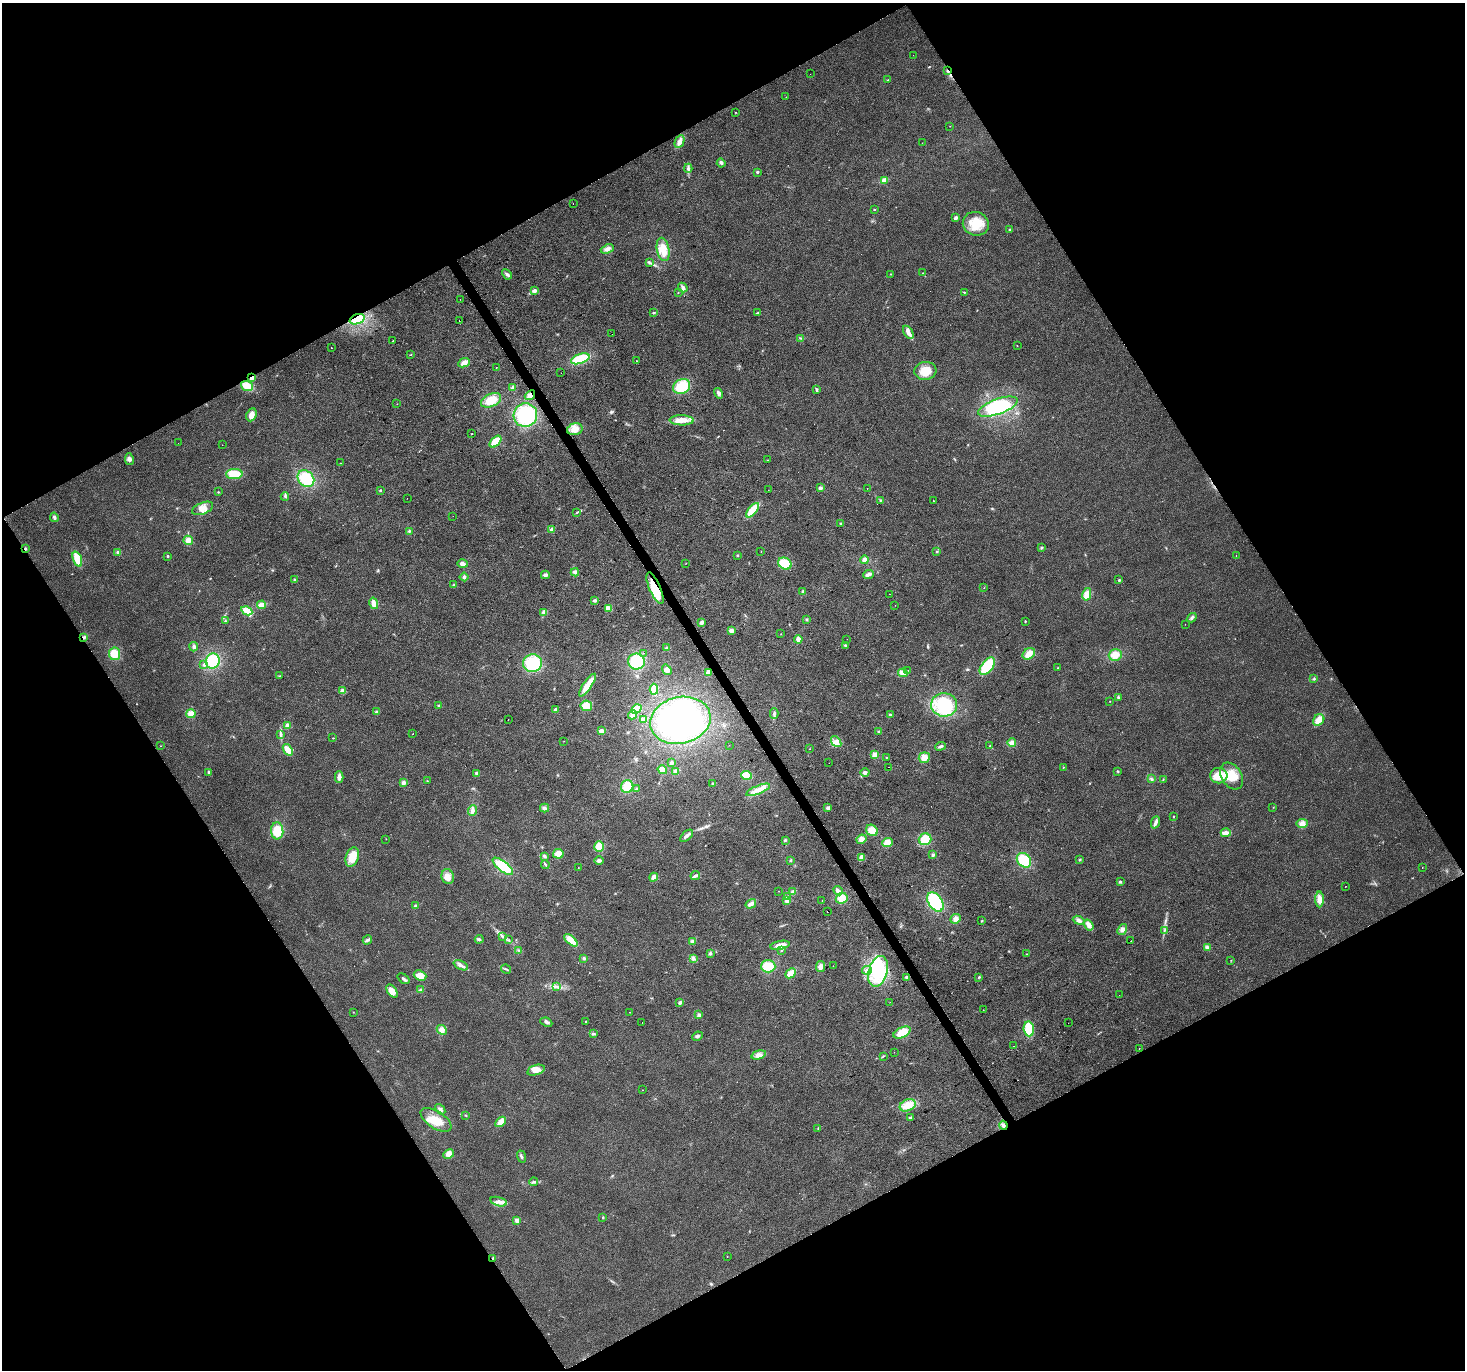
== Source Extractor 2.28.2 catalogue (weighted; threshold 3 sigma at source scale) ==
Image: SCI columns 3-5854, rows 175-5643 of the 5854 x 5756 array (HDU 1 of 3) = the unmasked area's bounding box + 8 px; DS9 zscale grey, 4 x 4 block average (1 PNG px = mean of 4 x 4 image px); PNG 1467 x 1372 px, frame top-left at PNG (2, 3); each listed source drawn as its Kron ellipse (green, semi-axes under 4 px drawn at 4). Shown black and unused: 48% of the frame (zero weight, under 2 of 3 exposures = <1% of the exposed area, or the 3 px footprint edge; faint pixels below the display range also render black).
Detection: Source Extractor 2.28.2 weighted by HDU 2 'WHT'. Background 0.0237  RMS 0.0063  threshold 0.0281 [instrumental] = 3 sigma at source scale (4.5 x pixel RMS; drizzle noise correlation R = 1.50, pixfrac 1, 0.0396/0.0396 arcsec/px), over >= 5 px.
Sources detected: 355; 1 too faint to see at this stretch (4 x 4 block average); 3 inside a brighter object's white glare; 8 cosmic-ray / hot-pixel residue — neither listed nor drawn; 1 coinciding with a brighter row at this scale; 11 inside a brighter listed object's ellipse — not listed separately; the other 331 listed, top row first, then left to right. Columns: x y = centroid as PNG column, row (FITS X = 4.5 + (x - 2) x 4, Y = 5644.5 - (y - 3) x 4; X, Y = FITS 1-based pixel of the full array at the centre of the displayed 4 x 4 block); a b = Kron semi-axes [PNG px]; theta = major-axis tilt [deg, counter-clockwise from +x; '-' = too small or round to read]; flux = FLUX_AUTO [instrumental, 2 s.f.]
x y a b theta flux
913 55 2 2 - 0.5
947 71 2 2 - 2.9
810 74 2 2 - 0.5
888 80 2 2 - 1.5
786 97 2 2 - 1.5
735 112 2 2 - 1.3
950 126 2 2 - 1
679 142 7 3 65 25
922 143 2 2 - 0.6
721 163 4 3 - 6.3
688 168 4 3 - 7.6
757 172 3 2 - 4.4
884 180 4 3 - 23
573 204 2 2 - 0.71
874 209 2 2 - 2.4
956 218 2 2 - 36
976 224 13 12 - 83
1010 230 2 2 - 16
607 249 7 3 20 16
663 249 12 6 -78 46
650 262 2 2 - 1.9
923 273 2 2 - 1.3
507 274 6 3 -44 8.6
891 274 2 2 - 1.1
683 288 5 3 - 9
534 291 4 2 - 15
964 292 3 2 - 3
678 293 2 2 - 2.7
460 299 2 2 - 0.98
654 313 3 2 - 3
757 313 3 2 - 3.4
357 319 8 5 19 76
459 321 2 2 - 28
908 332 7 4 -56 19
612 334 2 2 - 0.46
800 338 2 2 - 2
393 340 2 2 - 1.1
1017 346 2 2 - 1.2
331 348 2 2 - 2.1
411 354 2 2 - 1.7
580 359 9 4 19 120
636 361 2 2 - 3.6
464 363 6 4 24 22
496 368 2 2 - 1.7
925 371 11 9 7 59
561 373 2 2 - 3.2
252 378 3 2 - 12
247 386 6 4 -20 51
513 387 4 3 - 8.7
682 387 9 7 34 100
816 389 3 2 - 5
719 393 5 3 - 9.6
530 395 5 4 - 18
491 400 10 6 24 60
397 404 2 2 - 0.99
998 407 21 7 20 200
251 415 7 5 66 26
525 415 12 11 - 250
682 420 12 5 -1 34
575 429 8 6 16 38
472 434 2 2 - 2.7
495 442 7 4 46 63
178 443 2 2 - 10
222 445 2 2 - 1
129 459 6 3 -80 9.8
767 460 2 2 - 0.87
340 463 2 2 - 2.3
234 474 8 5 3 66
306 479 9 7 -49 130
820 488 2 2 - 33
867 489 2 2 - 1.1
380 490 2 2 - 9.4
768 490 2 2 - 0.96
218 492 2 2 - 1.8
285 496 4 2 - 4.8
407 498 2 2 - 0.58
880 501 2 2 - 2.4
933 501 2 2 - 2.2
203 508 11 5 22 31
753 510 8 4 50 110
577 512 4 2 - 3.7
453 516 2 2 - 0.49
54 517 5 3 - 8.7
840 523 3 2 - 2.5
552 529 4 3 - 7.6
409 531 2 2 - 2.9
188 540 5 4 - 20
1041 548 3 2 - 3.9
25 549 3 2 - 4.2
118 552 3 3 - 6
761 552 2 2 - 9.1
937 552 3 2 - 2.9
738 555 2 2 - 2.2
1236 555 2 2 - 0.71
168 556 3 2 - 3.6
77 559 8 4 -70 67
865 560 4 3 - 14
686 563 2 2 - 0.72
463 564 5 3 - 14
785 564 7 5 -29 89
575 572 4 3 - 8.4
868 574 5 3 - 15
545 575 4 3 - 8.5
464 577 4 3 - 5.8
295 579 3 2 - 3.1
1119 580 2 2 - 3.8
454 585 3 3 - 4.9
655 588 17 5 -67 110
984 588 2 2 - 0.96
803 591 3 3 - 6.7
889 594 2 2 - 1.6
1087 594 6 4 77 36
595 600 3 2 - 7.9
374 603 5 3 - 25
262 605 4 3 - 32
895 605 2 2 - 0.85
608 608 4 3 - 27
247 611 6 3 -29 60
544 612 3 3 - 15
1192 618 5 2 - 7.4
806 619 3 2 - 3.4
225 621 3 2 - 3
1025 621 2 2 - 2.8
702 622 4 3 - 12
1185 624 2 2 - 0.62
731 631 3 2 - 18
781 634 2 2 - 0.77
84 637 3 2 - 5.3
798 639 4 3 - 15
847 639 2 2 - 6.1
845 645 3 2 - 2.9
194 647 4 3 - 9.3
666 648 3 3 - 4.4
643 653 2 2 - 7.6
114 654 6 5 - 50
1029 654 7 5 37 31
1115 655 6 5 - 35
213 661 8 7 - 130
636 661 8 8 - 140
533 663 9 9 - 160
204 665 3 2 - 5
987 666 10 5 52 140
1058 668 2 2 - 1.7
667 670 6 4 -54 13
908 670 2 2 - 0.9
708 672 4 2 - 20
903 673 5 4 - 24
280 676 2 2 - 1.4
1314 679 3 2 - 3.9
587 685 13 4 55 60
654 689 5 3 - 57
343 691 3 3 - 17
1118 697 3 2 - 3.9
1110 701 2 2 - 1.1
944 705 13 12 - 180
439 706 3 2 - 3.9
586 706 6 5 - 58
555 709 3 3 - 4.8
637 709 5 3 - 41
376 712 3 2 - 4.7
774 713 5 2 - 7.1
191 714 4 4 - 25
633 715 4 3 - 21
890 715 3 2 - 5.5
508 719 2 2 - 0.88
643 720 4 4 - 11
680 720 30 23 13 560
1319 720 6 5 - 35
288 725 4 3 - 8.9
601 731 3 2 - 23
879 732 3 2 - 4.5
413 734 2 2 - 1.1
280 735 4 2 - 5.4
333 738 2 2 - 2.4
564 741 2 2 - 0.8
836 742 6 4 -51 16
1012 743 4 4 - 18
729 745 2 2 - 3.1
161 746 2 2 - 1.5
940 746 5 3 - 7.7
990 746 3 2 - 2.8
809 749 2 2 - 1.6
288 750 6 3 -54 42
875 755 3 3 - 26
886 758 3 2 - 1.5
924 758 6 5 - 25
671 763 3 2 - 13
829 763 2 2 - 0.53
889 767 2 2 - 6.7
1063 767 2 2 - 1.7
662 770 5 3 - 24
676 771 3 3 - 16
1118 771 2 2 - 2.1
208 772 4 2 - 5
477 773 3 3 - 12
865 773 4 3 - 8.6
747 775 5 3 - 70
1219 776 9 8 - 72
1231 776 14 10 -57 75
339 777 6 3 90 18
1151 779 3 2 - 4
1163 780 2 2 - 1.6
427 781 2 2 - 1.1
403 783 3 3 - 16
713 784 2 2 - 11
627 786 6 6 - 67
636 789 2 2 - 2.8
758 790 13 3 23 29
1273 807 2 2 - 0.89
544 808 5 3 - 12
827 808 3 3 - 8.8
473 810 5 4 - 13
1173 816 2 2 - 2.2
1156 822 6 3 68 13
1302 824 6 4 8 18
872 830 6 5 - 37
277 831 8 6 -85 76
1226 833 5 3 - 33
687 836 8 3 40 14
386 839 2 2 - 1.7
861 839 5 4 - 18
925 839 6 6 - 63
785 840 3 2 - 4.3
887 843 5 4 - 33
599 847 5 5 - 56
558 854 5 5 - 34
933 855 4 3 - 5.7
544 856 3 3 - 6.7
352 857 10 6 69 65
861 857 4 3 - 22
790 860 3 2 - 3.2
1024 860 8 6 -44 110
1080 860 3 2 - 3.4
599 861 5 3 - 10
545 864 4 2 - 5.4
503 866 12 5 -38 120
578 867 2 2 - 2.5
1422 867 2 2 - 1.3
695 876 5 2 - 11
448 877 7 6 - 25
654 877 4 4 - 16
1120 882 3 3 - 5.2
1345 887 2 2 - 1.6
779 891 2 2 - 1.2
838 891 5 3 - 13
793 892 4 3 - 13
787 897 3 3 - 5.6
842 898 6 5 - 52
1319 899 8 4 -90 28
787 901 4 3 - 17
822 901 2 2 - 0.69
935 902 10 7 -56 230
751 904 5 3 - 20
415 906 3 2 - 4.9
827 912 2 2 - 7.5
956 919 5 4 - 16
1079 920 6 3 -21 13
982 921 3 2 - 2.7
1089 925 6 4 -56 23
1122 929 6 4 50 15
1164 931 2 2 - 2.1
502 936 3 2 - 3.6
479 939 4 2 - 6.1
367 940 5 3 - 8.8
509 940 2 2 - 1.3
571 940 8 4 -43 42
692 941 4 3 - 7
1131 941 2 2 - 0.87
780 945 10 3 11 28
1207 947 3 3 - 6.8
519 950 2 2 - 2.4
782 950 3 2 - 2.8
710 953 3 3 - 5.3
1027 954 2 2 - 2
584 958 3 2 - 4.1
693 959 3 2 - 2.5
1231 960 2 2 - 1
461 965 7 3 -26 13
768 966 7 6 - 70
833 966 2 2 - 0.71
821 967 5 4 - 15
506 969 5 2 - 4.6
867 970 5 3 - 12
878 971 16 9 75 150
790 973 6 3 42 48
420 976 6 5 - 40
907 977 4 2 - 4.5
979 977 3 2 - 3.1
403 979 7 2 -37 7.8
556 986 4 2 - 5.6
421 990 2 2 - 3.3
392 991 7 4 -55 35
1119 995 2 2 - 2.6
890 1002 2 2 - 0.72
680 1003 3 3 - 7.6
983 1010 2 2 - 3.4
353 1012 2 2 - 0.94
629 1012 2 2 - 1.4
699 1015 3 3 - 6.5
586 1021 2 2 - 5
546 1022 6 3 -24 9.3
642 1022 2 2 - 6
1068 1023 2 2 - 0.73
1029 1029 7 5 -83 83
442 1030 5 4 - 23
902 1032 9 5 25 61
593 1033 3 3 - 4.9
697 1036 5 3 - 7.5
1014 1046 2 2 - 8.4
1139 1048 2 2 - 2.5
894 1052 2 2 - 0.72
759 1055 7 3 15 14
883 1056 2 2 - 2.1
536 1070 9 5 17 30
643 1090 2 2 - 8.5
908 1105 8 5 23 41
440 1109 6 3 -49 12
465 1115 3 2 - 2.9
911 1118 3 2 - 3.2
436 1120 17 8 -33 61
501 1122 6 4 46 37
1003 1125 4 2 - 7
818 1128 2 2 - 1.5
449 1154 6 4 28 20
521 1157 6 2 -70 7
534 1182 4 2 - 5.9
499 1202 8 4 -14 21
603 1217 2 2 - 2.3
517 1220 3 3 - 19
727 1256 2 2 - 1.2
492 1258 3 2 - 4
Overlapping masked pixels (flux is a lower limit): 9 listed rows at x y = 947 71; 357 319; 252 378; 530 395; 25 549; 655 588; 84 637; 1003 1125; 492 1258
Diffuse or blended objects may show on this block-average render without a row.